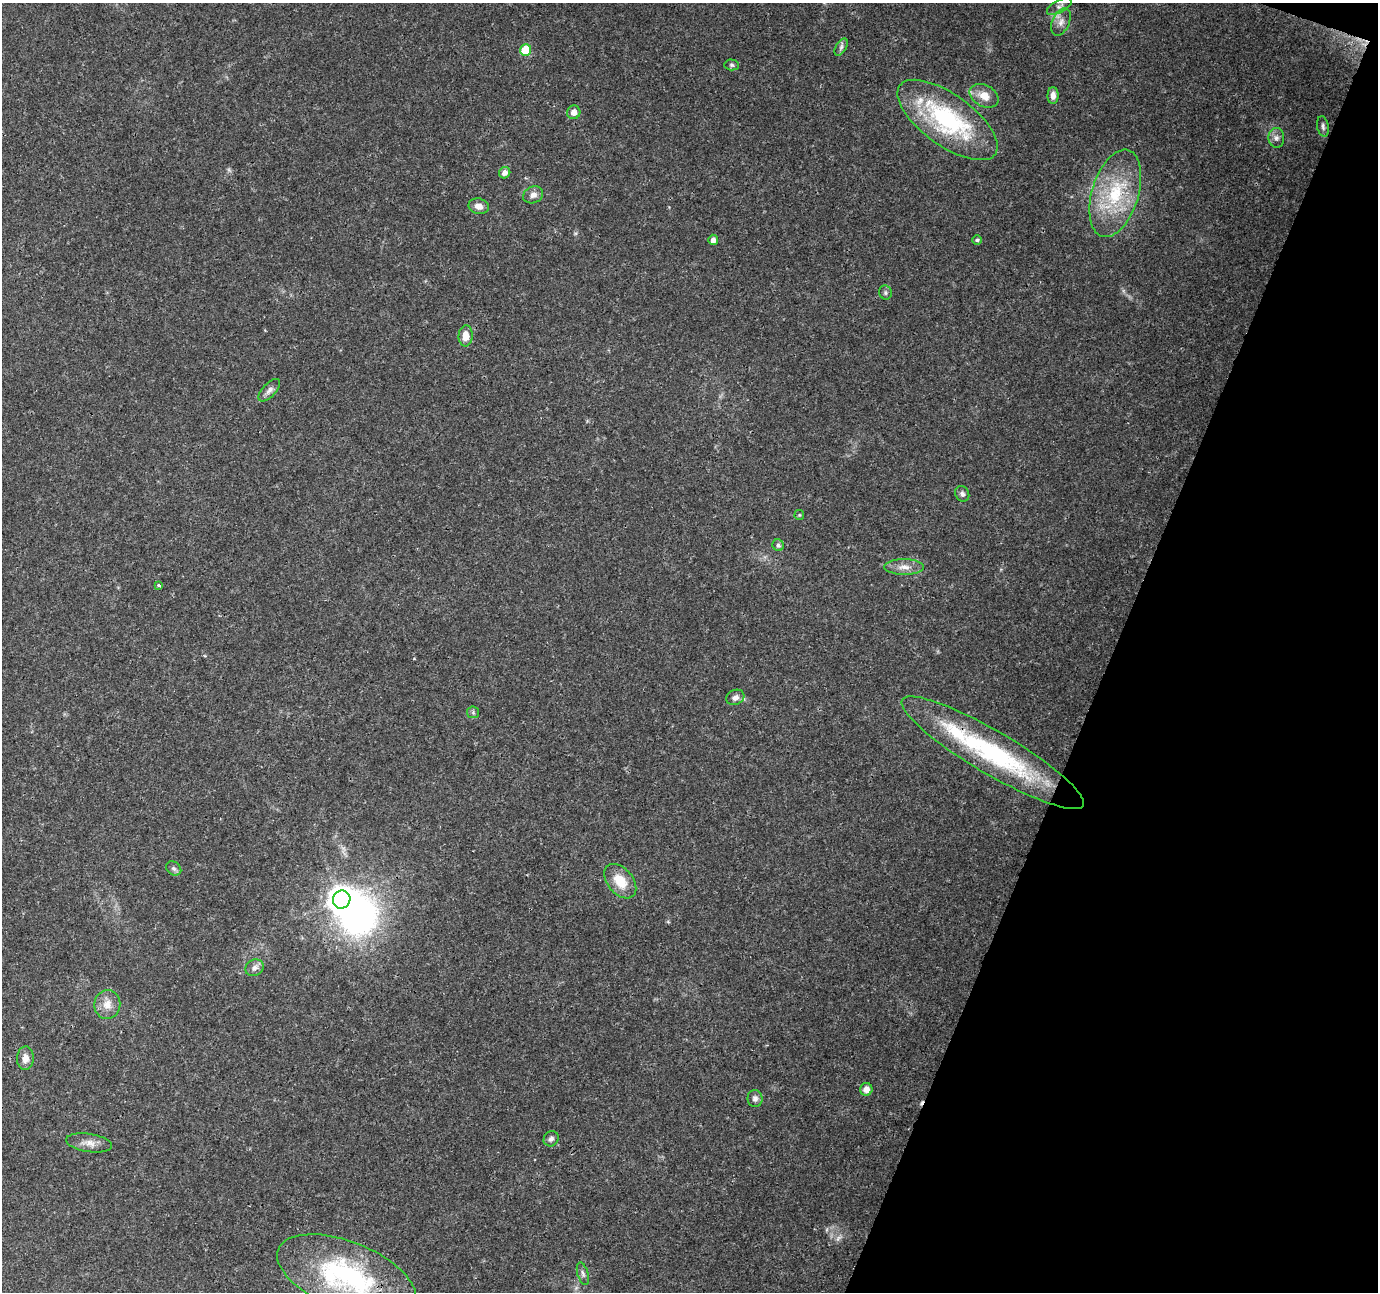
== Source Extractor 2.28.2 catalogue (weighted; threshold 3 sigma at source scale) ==
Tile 8 of 4 x 4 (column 4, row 2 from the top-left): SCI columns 4131-5506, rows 2796-4085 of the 5515 x 5653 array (HDU 1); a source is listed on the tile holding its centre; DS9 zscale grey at full resolution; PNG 1380 x 1294 px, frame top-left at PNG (2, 3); each listed source drawn as its Kron ellipse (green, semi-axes under 4 px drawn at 4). Shown black and unused: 19% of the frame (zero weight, under 3 of 4 exposures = <1% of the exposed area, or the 3 px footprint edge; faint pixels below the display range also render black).
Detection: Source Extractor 2.28.2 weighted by HDU 2 'WHT'; one run over the whole footprint, this tile lists its part. Background 0.0562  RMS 0.0027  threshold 0.0123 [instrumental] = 3 sigma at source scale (4.5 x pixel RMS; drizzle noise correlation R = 1.50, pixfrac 1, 0.0396/0.0396 arcsec/px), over >= 5 px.
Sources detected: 44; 1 too faint to see at this stretch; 1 inside a brighter object's white glare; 1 cosmic-ray / hot-pixel residue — neither listed nor drawn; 1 inside a brighter listed object's ellipse — not listed separately; the other 40 listed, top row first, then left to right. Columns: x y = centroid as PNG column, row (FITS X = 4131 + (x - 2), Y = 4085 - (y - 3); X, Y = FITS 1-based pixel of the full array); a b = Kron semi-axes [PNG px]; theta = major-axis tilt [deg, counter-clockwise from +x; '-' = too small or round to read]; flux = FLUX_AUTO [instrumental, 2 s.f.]
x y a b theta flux
1059 6 14 6 29 1.1
1061 22 14 8 66 1.9
841 47 9 5 60 0.84
526 50 6 5 - 11
732 65 7 5 -2 0.53
1053 95 8 5 89 1.7
984 96 15 10 -28 3.6
574 112 7 6 - 1.8
947 120 59 25 -36 37
1323 126 10 5 -79 0.81
1276 138 10 8 -86 1.2
505 173 6 5 - 1.5
1115 193 45 23 73 20
533 195 10 8 26 1.5
479 206 10 7 -12 1.9
713 240 5 5 - 1.4
977 240 4 4 - 0.44
885 293 7 6 - 0.61
466 336 10 7 86 3.2
269 390 14 6 47 1.3
962 494 8 7 - 0.9
799 515 5 4 - 0.33
778 545 6 5 - 0.7
904 567 19 8 0 2.6
159 585 3 3 - 1.1
735 697 9 7 26 1.3
473 712 6 6 - 0.53
993 753 105 21 -30 46
174 868 8 6 -36 0.76
620 881 20 12 -50 5.8
342 900 9 8 - 300
255 968 9 8 - 1.4
107 1005 14 13 - 3.3
25 1058 12 8 87 1.8
866 1089 6 6 - 1.9
755 1099 8 7 - 1.1
551 1139 8 7 - 0.9
89 1143 23 9 -9 2.5
583 1274 11 5 -73 0.89
347 1276 73 34 -22 49
Overlapping masked pixels (flux is a lower limit): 2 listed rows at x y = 947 120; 993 753
Isophote crosses this tile's border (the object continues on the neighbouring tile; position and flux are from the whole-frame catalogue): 1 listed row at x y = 347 1276